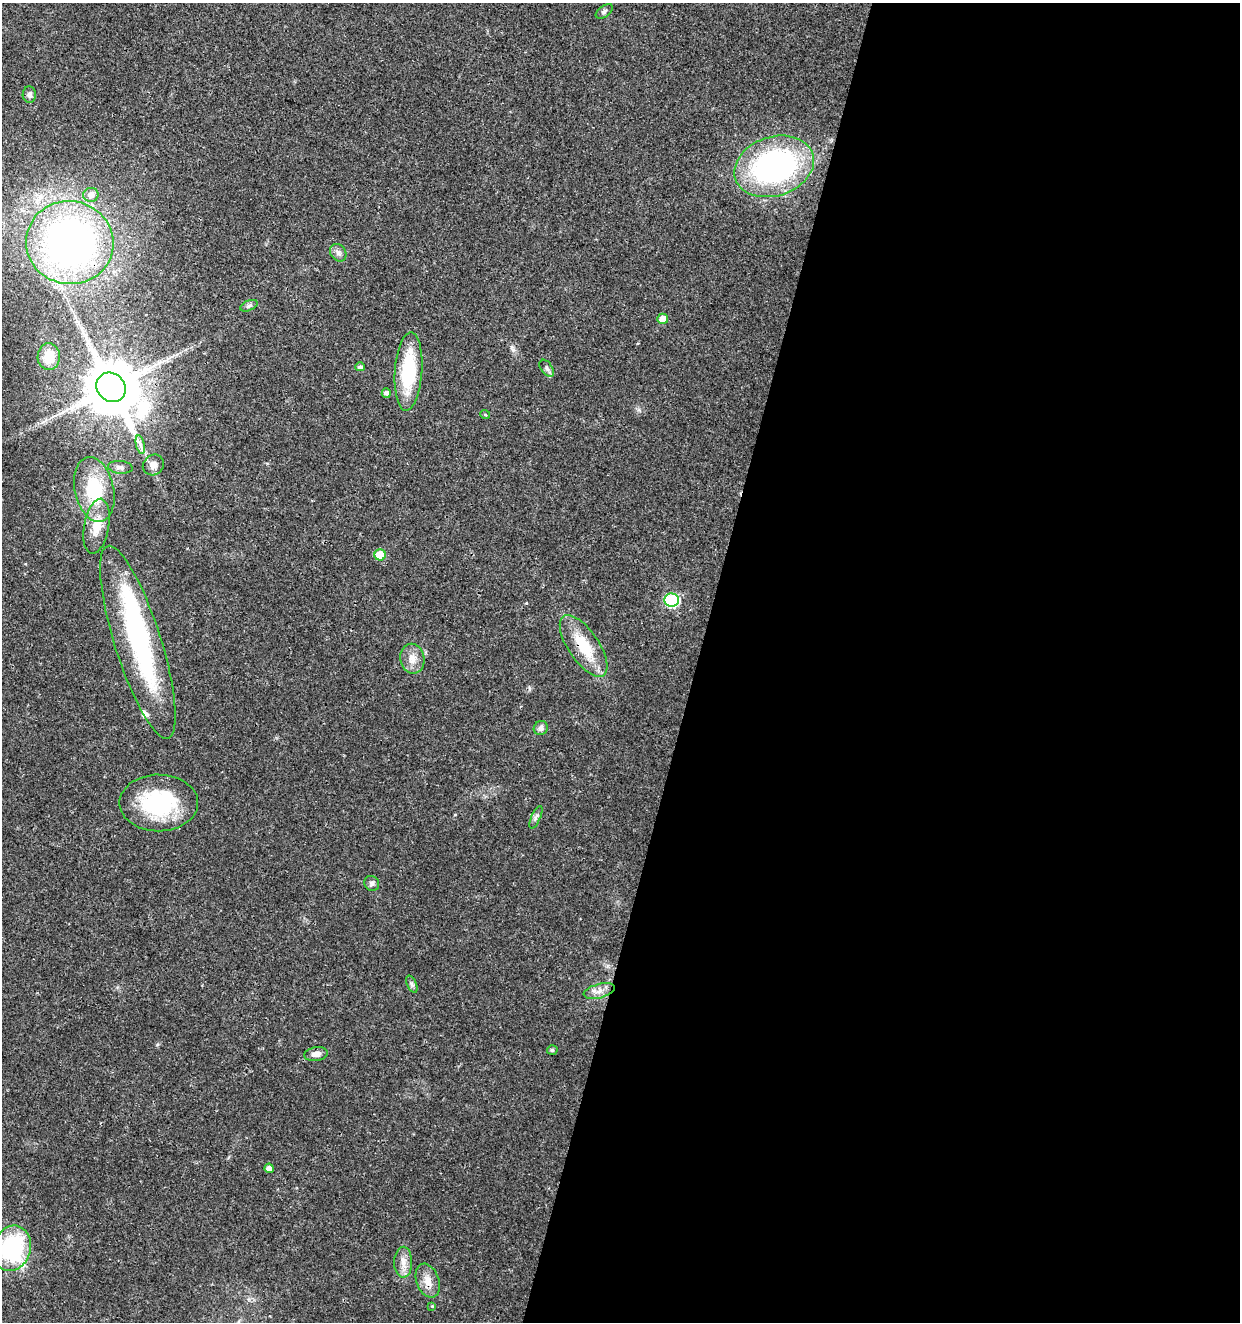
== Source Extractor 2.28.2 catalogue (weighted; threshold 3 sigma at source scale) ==
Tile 12 of 4 x 4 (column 4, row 3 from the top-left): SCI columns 4001-5238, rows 1326-2645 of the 5461 x 5295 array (HDU 1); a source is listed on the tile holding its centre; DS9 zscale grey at full resolution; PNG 1242 x 1324 px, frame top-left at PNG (2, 3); each listed source drawn as its Kron ellipse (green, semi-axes under 4 px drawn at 4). Shown black and unused: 44% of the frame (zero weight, under 3 of 4 exposures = <1% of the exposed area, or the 3 px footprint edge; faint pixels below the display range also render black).
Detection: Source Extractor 2.28.2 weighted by HDU 2 'WHT'; one run over the whole footprint, this tile lists its part. Background 0.0179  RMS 0.0021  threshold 0.00941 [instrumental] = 3 sigma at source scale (4.5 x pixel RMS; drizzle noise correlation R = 1.50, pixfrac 1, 0.0396/0.0396 arcsec/px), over >= 5 px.
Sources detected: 40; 1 inside a brighter object's white glare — neither listed nor drawn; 1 inside a brighter listed object's ellipse — not listed separately; the other 38 listed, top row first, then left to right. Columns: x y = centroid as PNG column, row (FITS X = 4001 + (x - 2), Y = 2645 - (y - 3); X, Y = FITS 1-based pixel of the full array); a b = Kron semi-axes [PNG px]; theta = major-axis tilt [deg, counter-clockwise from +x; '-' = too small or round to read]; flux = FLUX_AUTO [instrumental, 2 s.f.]
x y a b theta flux
604 11 10 5 38 0.51
29 95 8 6 87 0.84
774 166 41 29 18 54
91 195 7 7 - 1.3
70 243 44 41 -9 100
338 253 9 7 -55 0.84
249 306 9 5 23 0.49
663 319 5 5 - 2.4
49 357 13 11 87 4.4
360 367 5 4 - 0.58
547 368 9 5 -55 0.6
408 371 39 13 86 14
111 387 16 14 -45 1400
386 393 4 4 - 0.5
485 414 5 3 - 0.2
140 445 9 4 -77 0.69
153 465 11 10 - 1.2
120 467 12 6 -6 0.77
94 490 33 19 -77 12
97 526 28 12 80 4.4
380 555 5 5 - 6.1
672 600 7 6 - 23
138 642 101 23 -72 37
584 646 36 15 -56 8
412 659 15 12 -79 2.2
541 728 7 6 - 0.98
159 803 39 28 0 19
536 817 12 4 66 0.65
372 883 8 7 - 0.63
412 984 9 4 -67 0.53
599 991 16 7 14 1.6
552 1050 5 4 - 0.39
316 1054 12 7 8 1.4
269 1168 5 4 - 1.2
12 1248 23 19 73 23
403 1262 15 9 90 1.8
428 1281 17 11 -70 2.4
432 1306 4 4 - 0.18
Overlapping masked pixels (flux is a lower limit): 3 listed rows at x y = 70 243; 111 387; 584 646
Isophote crosses this tile's border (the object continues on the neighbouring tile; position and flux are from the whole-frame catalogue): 1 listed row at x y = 12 1248
Unlisted compact peaks at least as high as the median listed source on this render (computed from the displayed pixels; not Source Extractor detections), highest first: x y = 513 350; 526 603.